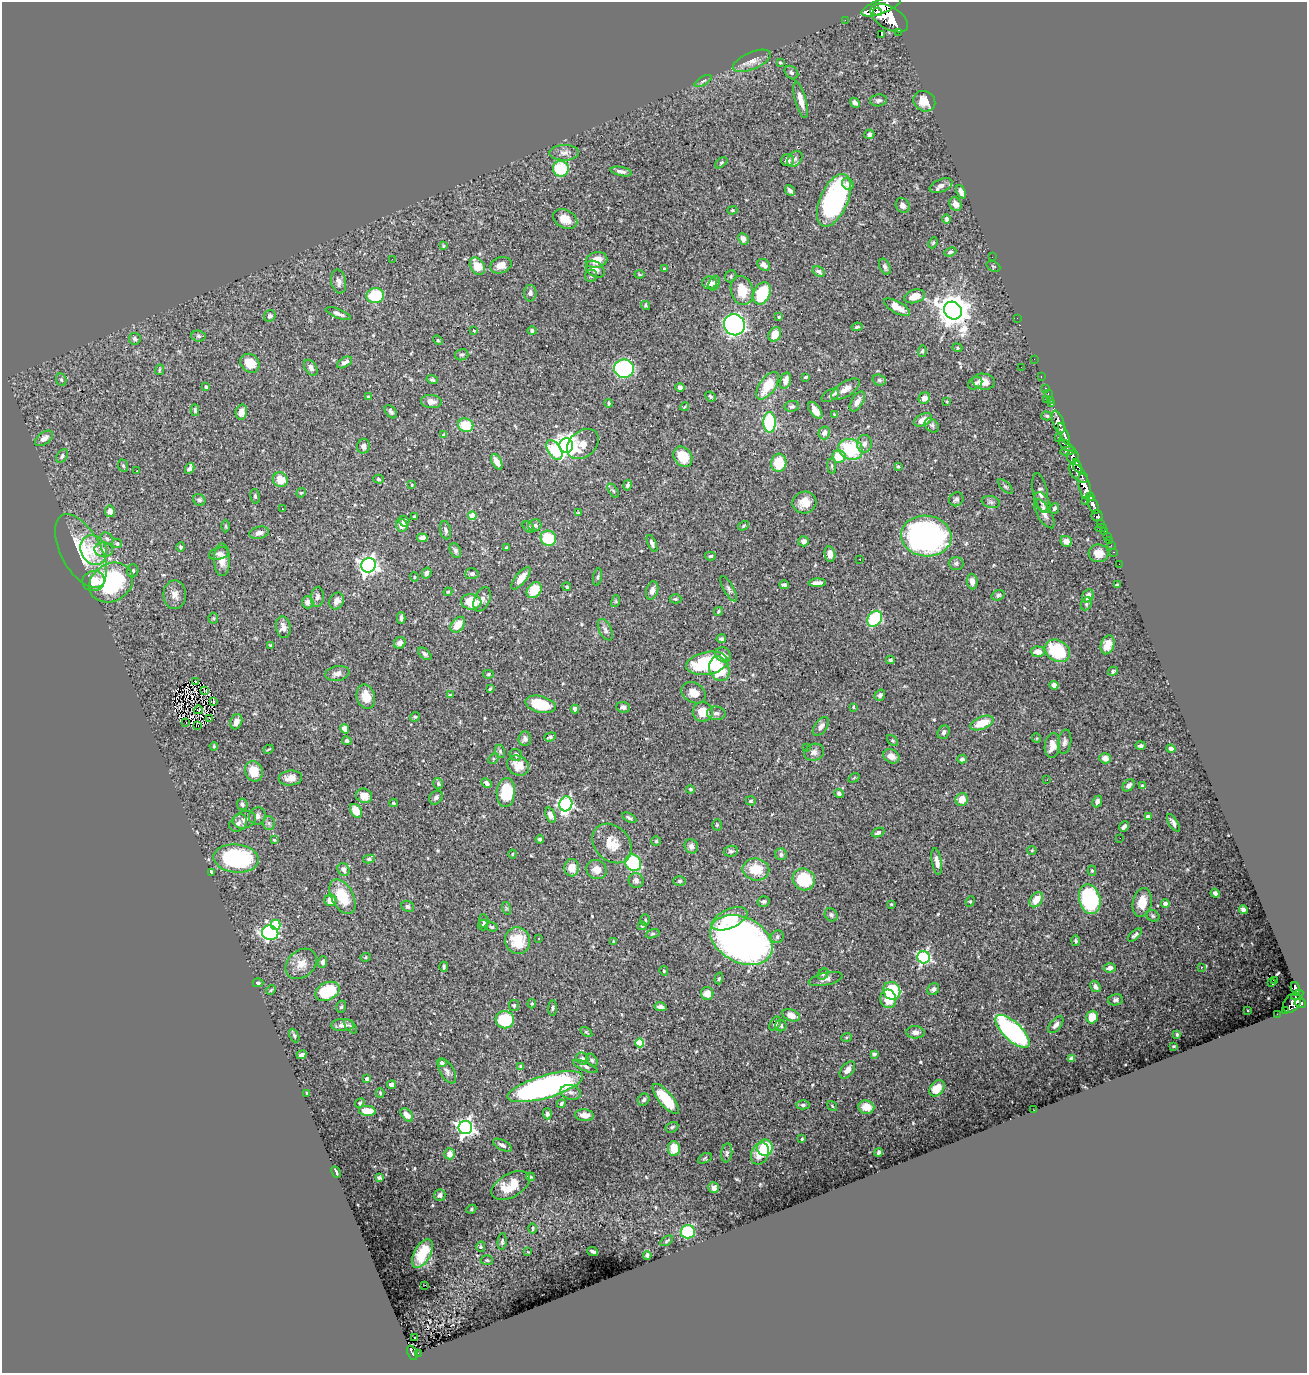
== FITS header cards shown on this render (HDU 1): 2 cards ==
NAXIS1  =                 1305
NAXIS2  =                 1371

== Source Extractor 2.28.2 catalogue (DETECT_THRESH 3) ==
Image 1305 x 1371 px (HDU 1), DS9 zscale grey, 1 PNG px = 1 image px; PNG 1309 x 1375 px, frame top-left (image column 1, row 1371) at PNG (2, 2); each listed source drawn as its Kron ellipse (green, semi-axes under 4 px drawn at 4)
Background 1.16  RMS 0.025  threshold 0.0745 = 3 sigma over >= 5 px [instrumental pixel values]
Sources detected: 543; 1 with non-positive FLUX_AUTO (blend fragments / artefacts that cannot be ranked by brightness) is neither listed nor drawn; of the other 542, the 500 brightest by FLUX_AUTO listed and drawn (42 fainter detections omitted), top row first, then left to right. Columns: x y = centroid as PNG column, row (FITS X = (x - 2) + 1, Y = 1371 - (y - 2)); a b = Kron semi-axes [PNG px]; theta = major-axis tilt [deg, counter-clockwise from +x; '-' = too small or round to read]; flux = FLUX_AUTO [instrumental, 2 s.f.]
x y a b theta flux
881 7 21 7 20 10000
878 12 4 3 - 1300
889 18 21 11 -31 14000
845 20 2 2 - 19
899 32 3 3 - 190
881 34 2 2 - 880
752 61 20 8 23 16
780 63 3 3 - 1.9
791 73 7 6 - 4.4
703 81 9 4 32 3.5
801 100 19 5 -75 16
878 100 8 6 8 4.5
924 101 11 10 - 22
855 103 5 4 - 6.3
869 134 5 4 - 4.3
564 153 15 7 1 11
795 159 9 6 48 6.1
787 160 6 6 - 5.7
721 163 7 4 41 2.8
561 169 8 7 - 79
621 171 11 4 -11 6.5
848 184 6 5 - 6.9
941 186 12 6 23 8.1
790 190 6 3 -49 5.1
961 192 7 4 -66 9.6
834 200 28 14 66 290
955 204 7 5 -63 13
903 205 8 6 -52 7.5
732 210 5 4 - 2
565 219 13 9 -27 22
947 219 5 4 - 3.6
743 239 6 5 - 8.4
933 243 6 4 67 2.1
443 246 4 3 - 1.7
950 252 6 4 22 3.2
992 257 2 2 - 11
392 259 2 2 - 4.3
597 260 11 8 12 21
501 265 11 8 19 14
764 265 7 5 -42 10
477 266 9 6 -57 28
993 266 7 5 -24 2.1
885 267 8 5 -66 4.7
595 269 10 7 -38 10
664 269 3 3 - 2.6
819 272 7 4 -29 5.6
639 274 5 3 - 2.2
591 276 6 6 - 4.4
731 276 6 5 - 3.1
339 281 12 7 -80 8.8
710 283 7 6 - 7.9
714 283 7 5 68 5
742 290 15 11 -75 37
530 293 8 6 88 6.6
762 293 12 8 66 90
375 296 8 7 - 72
915 296 11 6 16 19
646 305 5 3 - 2.4
897 307 14 6 -28 20
953 311 9 8 - 3100
338 314 13 4 -22 7.2
270 316 6 5 - 4.2
779 317 4 4 - 2
1017 318 2 2 - 45
734 325 11 10 - 540
857 327 5 3 - 2.9
474 331 3 3 - 1.9
532 331 4 4 - 4
775 334 7 6 - 21
198 336 7 5 -4 3.7
135 339 6 6 - 4.3
438 340 5 4 - 2.2
957 348 5 4 - 2.2
922 351 6 4 86 3
462 355 7 5 13 3
1034 359 2 2 - 20
345 362 8 4 30 6.9
250 363 10 8 -42 31
1021 367 2 2 - 2.1
311 368 9 5 -56 7
624 369 10 9 - 250
160 370 5 2 - 1.8
806 377 4 3 - 2.4
1041 377 3 2 - 44
61 380 6 5 - 2.5
432 380 6 4 -16 3
879 380 7 5 -16 3.8
785 381 8 5 72 12
984 382 11 8 -7 20
975 383 7 5 30 4.1
768 386 16 8 55 43
206 387 4 4 - 2.9
680 387 4 4 - 5.3
1045 388 3 2 - 51
845 389 16 7 32 13
1048 394 3 2 - 46
830 395 9 5 28 4.6
710 396 5 4 - 2.9
368 397 4 3 - 2.5
924 398 6 5 - 10
1046 399 3 2 - 130
1051 400 3 3 - 72
431 402 10 6 -5 11
857 402 11 5 59 9
947 402 3 2 - 1.6
609 403 4 3 - 2.4
1052 404 3 3 - 72
792 406 7 5 9 3.6
684 407 4 2 - 1.7
195 410 6 4 -87 3.3
815 410 10 5 -54 11
241 412 7 5 77 14
391 412 8 5 -51 4.1
834 415 3 2 - 1.8
1047 416 6 4 -16 2.6
923 420 9 6 26 18
769 422 10 6 -89 130
1058 422 12 5 -71 4200
466 425 8 6 -18 47
932 425 8 6 -45 4.2
824 433 6 5 - 7.5
1064 434 12 4 -68 3000
443 435 4 3 - 4.7
1058 437 2 2 - 22
44 438 10 6 36 11
583 444 17 13 40 24
864 444 9 7 87 8
1066 445 9 4 -39 1400
364 446 7 6 - 5.9
566 446 7 7 - 1300
851 449 12 10 -19 89
554 450 11 6 -58 65
1068 451 8 3 9 1200
62 456 8 5 54 4.5
839 456 6 6 - 38
1073 456 6 6 - 1600
683 457 11 8 -53 35
497 462 8 4 -63 14
779 463 9 7 84 44
123 466 6 4 -69 2.8
832 466 7 4 -83 2.5
898 466 4 4 - 1.9
1077 466 7 4 -68 970
190 468 6 4 61 6.5
137 471 3 2 - 3.3
1078 473 12 6 -44 3200
378 479 5 4 - 2.8
280 480 8 7 - 23
412 485 4 3 - 1.7
627 485 5 4 - 3.7
1085 486 13 6 -77 6900
1005 487 9 4 -45 3.2
613 491 8 4 -56 2.9
301 493 5 4 - 2.2
1040 493 20 7 -79 11
255 496 7 4 -80 3.1
1090 497 4 3 - 1000
956 499 7 6 - 4.6
199 500 6 5 - 4.5
1085 501 2 2 - 38
804 502 12 10 21 19
991 502 9 6 -11 4.7
1042 503 11 7 -59 8.9
1093 505 9 4 -66 2900
282 508 3 2 - 1.7
1054 508 5 4 - 4.1
110 511 6 5 - 10
578 513 3 3 - 2.6
1044 514 16 7 -60 10
472 516 4 4 - 32
1097 516 6 5 - 890
414 517 4 3 - 2.3
404 521 5 5 - 6.9
1101 524 4 3 - 260
402 525 6 6 - 12
535 525 6 6 - 5.3
226 526 6 4 -89 2.2
743 526 6 3 32 1.8
528 527 6 4 -42 2.9
1101 528 6 2 7 32
446 530 9 5 -78 5.2
1105 532 4 3 - 81
259 533 10 6 14 7.4
926 536 25 20 -7 480
1107 536 2 2 - 14
422 538 5 4 - 6.7
548 538 8 7 - 64
107 539 7 5 -40 4.1
804 541 5 5 - 8.2
1066 541 6 5 - 11
1109 541 3 2 - 36
652 543 9 4 -67 5.1
117 544 5 4 - 5
1111 545 2 2 - 11
181 547 5 4 - 3.3
506 548 3 3 - 2.5
93 550 15 12 -64 39
104 550 9 7 -5 8
81 551 40 20 -62 92
455 551 8 5 -65 4.1
1114 552 3 2 - 29
1099 553 10 9 - 16
219 554 10 6 16 5.5
830 554 8 5 -82 16
710 556 5 4 - 3
860 559 3 3 - 3.8
222 560 16 8 -89 19
956 563 7 6 - 4.8
1119 564 2 2 - 9
369 565 7 7 - 720
133 571 6 5 - 4
427 573 5 4 - 5.5
472 574 6 5 - 4.6
414 577 4 4 - 1.8
598 577 8 3 79 2.8
521 578 14 5 52 15
94 581 11 10 - 22
972 581 8 5 -85 9.1
111 582 23 19 32 190
817 583 9 4 2 9.2
784 585 4 3 - 3.8
1117 585 4 3 - 2.7
567 587 4 4 - 2.9
729 589 14 5 -61 4.7
534 590 9 6 51 35
652 590 9 6 74 9.1
448 592 4 3 - 2
175 595 14 11 89 14
998 595 7 5 19 3.4
1088 596 7 5 64 12
317 597 10 6 86 6.8
482 599 13 7 65 9.8
675 599 6 4 0 2.5
337 601 9 7 59 10
616 601 6 4 73 2.4
308 602 6 5 - 8.5
471 602 10 7 -5 44
1086 604 6 5 - 3.9
718 611 4 3 - 2.1
213 618 5 5 - 2
401 618 6 3 -90 3.6
875 619 8 6 53 120
458 625 9 6 52 25
283 627 11 7 -79 11
605 630 11 6 -65 6.3
721 639 5 4 - 4.1
400 643 6 5 - 7.6
270 645 4 3 - 2
1108 645 9 6 72 16
1057 651 13 10 -31 91
1038 652 7 5 -4 15
425 654 8 4 -41 4.3
723 655 8 7 - 9.4
890 660 4 4 - 2.7
707 663 21 11 10 110
719 669 12 10 -69 66
1113 671 5 4 - 2.7
337 673 12 7 10 8.7
488 674 5 4 - 2.7
195 681 3 2 - 2.4
1054 685 4 4 - 7.9
490 689 4 3 - 2.1
205 691 3 2 - 1.7
694 693 13 9 -29 17
450 695 4 3 - 1.8
880 695 6 5 - 4.2
366 697 12 9 -74 26
214 701 2 2 - 630
540 704 15 8 -14 57
623 707 7 5 -4 5.4
853 707 4 3 - 1.8
575 709 4 4 - 6
198 710 4 2 - 2.1
703 712 10 9 - 33
716 713 9 7 -4 6.8
415 717 5 4 - 2.2
210 719 4 2 - 5.4
236 722 8 5 68 12
186 723 3 2 - 2.3
982 723 12 6 22 37
198 725 4 2 - 3.1
821 726 11 6 53 7.8
345 729 5 4 - 12
944 732 7 5 60 5.7
550 737 6 4 18 3.4
1036 738 5 4 - 1.9
525 739 7 6 - 6.2
893 740 7 4 -45 2.2
347 741 5 4 - 4
1065 742 12 6 82 6.7
1052 745 12 7 82 22
214 746 4 4 - 1.8
1141 746 5 3 - 3.7
806 747 2 2 - 7.2
268 749 5 2 - 1.6
1171 749 5 4 - 6.4
500 751 7 5 -74 3
814 752 10 8 20 7
516 755 6 5 - 6.1
891 756 8 6 -30 13
1105 758 6 5 - 13
494 759 6 4 46 2.1
962 759 4 4 - 4.1
518 766 11 9 -31 21
254 771 10 8 -68 38
290 778 12 7 5 14
854 778 6 3 36 1.9
1047 780 2 2 - 5.6
487 783 6 4 -43 5.9
438 784 6 5 - 3
1129 785 7 5 46 5.1
1142 786 4 3 - 2.7
690 789 4 3 - 2.6
506 792 14 9 85 67
839 794 5 4 - 3.8
364 796 8 7 - 17
436 797 7 6 - 5.5
962 799 6 6 - 19
751 801 5 4 - 3.5
1097 801 6 4 66 5.9
393 803 4 4 - 1.8
242 804 6 5 - 4
566 804 7 6 - 310
356 811 7 5 -56 22
550 815 8 4 -71 10
257 816 9 8 - 6.9
1148 817 4 3 - 13
629 818 8 4 -29 3.8
245 820 11 8 20 9.8
238 823 10 7 43 7.3
269 823 6 6 - 4.5
1173 823 10 4 -58 6.1
717 825 5 4 - 2.3
1124 826 6 3 49 4.5
878 832 7 4 23 4.6
1120 838 2 2 - 2.9
540 839 4 3 - 2.8
274 840 4 3 - 2
656 841 5 5 - 2.4
612 843 22 17 -46 32
691 846 7 6 - 6.8
1032 850 4 4 - 2.2
731 851 7 5 7 4.3
512 854 4 4 - 1.7
781 854 6 5 - 5.3
236 858 23 14 -6 180
369 859 6 4 10 3.4
937 862 13 5 -80 10
633 863 8 7 - 140
572 868 9 7 86 23
343 869 7 5 -55 8.1
756 869 13 11 -9 42
597 870 10 9 - 16
1092 871 5 4 - 2.3
211 872 4 3 - 3.4
804 879 11 10 - 67
636 880 7 7 - 7.1
680 881 6 5 - 2.9
1215 893 5 3 - 3.7
342 896 19 11 -62 53
1090 899 15 10 -75 210
330 900 6 5 - 16
1036 900 8 6 52 20
763 901 6 5 - 3.6
970 901 5 4 - 2.2
1142 903 14 9 79 28
891 904 4 4 - 1.9
1165 904 4 4 - 12
408 906 6 5 - 3.9
506 908 6 4 -72 2.7
1243 910 4 3 - 3.9
831 915 7 6 - 5.1
1153 916 7 5 -28 3
730 919 19 9 24 49
645 920 6 4 -87 2.5
484 921 7 4 -87 2.7
276 925 5 5 - 47
483 925 5 5 - 2.2
642 926 4 4 - 2.2
492 927 6 4 -17 2.5
270 933 8 7 - 330
653 934 7 4 18 2.3
1135 935 8 4 44 4
777 937 7 6 - 4.3
539 939 3 3 - 3.1
518 940 13 12 - 50
741 940 33 22 -27 930
1076 941 5 4 - 3.4
614 942 4 3 - 2.5
366 957 5 4 - 2.3
924 957 6 6 - 290
323 962 6 4 86 5.1
301 964 17 13 43 21
444 967 5 3 - 3
1201 967 3 2 - 2
1110 968 6 4 3 7.8
664 971 5 4 - 2.2
823 974 6 5 - 3
719 978 6 4 73 2.5
826 979 17 6 13 8.5
1275 981 3 2 - 1.8
1271 982 3 2 - 3
258 983 5 4 - 3
1095 986 6 4 -58 4.9
933 989 6 5 - 5.5
1295 989 7 4 -71 560
271 990 5 4 - 2.4
327 991 13 8 26 74
892 991 9 8 - 87
707 994 6 6 - 17
1297 995 6 3 32 530
888 999 9 8 - 29
1116 1000 7 5 14 4.8
1292 1003 11 7 51 1400
1300 1003 5 5 - 890
532 1004 5 4 - 2
514 1005 5 5 - 2.9
341 1007 6 5 - 2.8
660 1007 6 4 -13 7.8
553 1008 8 4 89 2.6
1285 1010 3 2 - 63
1248 1011 3 2 - 1.6
1277 1014 2 2 - 12
791 1015 9 5 -21 19
1092 1017 6 6 - 22
505 1020 9 8 - 63
775 1024 7 5 56 5
343 1025 11 6 3 11
1056 1025 10 5 50 5.9
351 1026 8 4 -48 3.3
781 1026 6 5 - 3.8
1012 1031 22 9 -43 360
586 1032 6 4 -35 2.2
915 1032 9 6 -2 8.6
1177 1035 4 2 - 2.2
294 1036 7 4 -63 2.9
846 1037 5 3 - 1.8
640 1043 4 4 - 68
1174 1046 4 3 - 1.6
874 1054 4 3 - 3.7
301 1055 5 4 - 6.3
582 1059 6 5 - 7.3
1072 1059 4 4 - 15
592 1060 7 5 -52 3.4
442 1063 4 4 - 6.2
521 1066 4 3 - 2
585 1066 13 4 -22 4.4
847 1070 10 6 52 11
447 1071 13 7 -60 7.5
367 1079 4 3 - 8.5
392 1085 4 4 - 12
545 1087 39 11 16 520
937 1088 9 6 51 19
571 1092 10 7 -14 7.5
307 1093 3 3 - 1.9
380 1093 5 3 - 1.9
666 1099 18 7 -50 50
644 1100 6 5 - 4.3
360 1103 5 4 - 2.5
561 1104 4 4 - 3.3
803 1105 6 4 -2 3.6
832 1106 5 3 - 1.6
866 1107 8 6 -7 19
1034 1110 2 2 - 2.6
367 1111 8 5 -5 21
547 1114 5 4 - 5.4
407 1115 8 5 -49 12
584 1115 9 6 -5 12
672 1127 7 5 28 3.3
465 1128 7 6 - 730
802 1139 3 3 - 1.9
502 1145 10 5 -27 5.9
765 1148 8 7 - 66
674 1149 7 6 - 24
879 1152 4 4 - 3.3
727 1153 9 5 84 4.4
449 1154 5 5 - 14
760 1154 11 8 64 22
705 1158 7 4 30 2.4
336 1172 6 2 -63 3.2
530 1177 4 3 - 2.3
379 1178 4 3 - 2.8
511 1186 21 11 29 40
714 1188 5 5 - 8.1
440 1195 6 5 - 5.3
471 1209 5 4 - 2.1
533 1228 5 2 - 1.8
688 1232 7 6 - 110
667 1241 7 3 33 2.3
502 1242 8 4 85 3.9
481 1247 5 4 - 2.5
527 1252 3 3 - 1.7
593 1252 5 3 - 4.3
422 1253 16 8 61 39
647 1255 4 4 - 3.8
487 1260 6 5 - 2.7
425 1285 3 2 - 1.9
414 1338 3 2 - 3.5
412 1353 7 4 -66 290
418 1353 2 2 - 17
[42 fainter detections neither listed nor drawn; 1 non-positive-flux detection neither listed nor drawn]